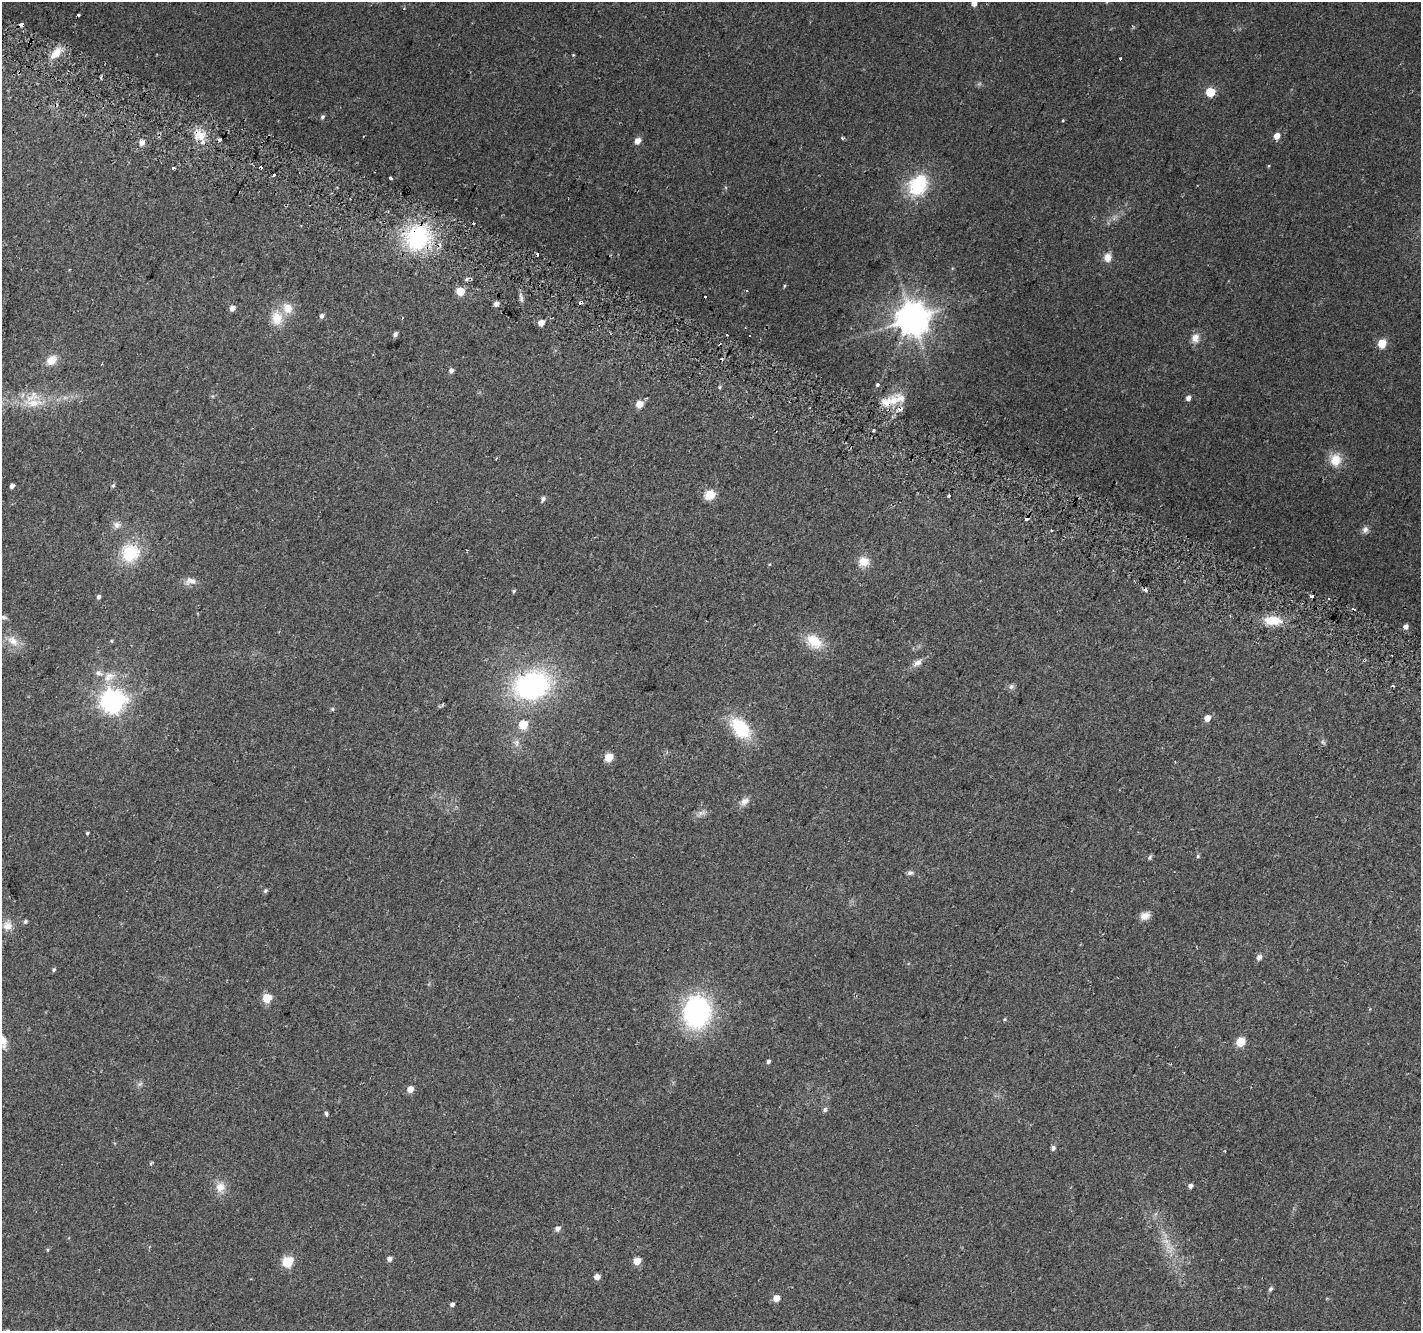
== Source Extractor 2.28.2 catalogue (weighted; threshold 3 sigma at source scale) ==
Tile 11 of 4 x 4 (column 3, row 3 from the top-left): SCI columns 2859-4277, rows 1629-2957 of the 5709 x 5850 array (HDU 1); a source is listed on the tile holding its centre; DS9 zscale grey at full resolution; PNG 1423 x 1333 px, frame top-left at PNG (2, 2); no overlay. Shown black and unused: <1% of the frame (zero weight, under 2 of 3 exposures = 2% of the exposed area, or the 3 px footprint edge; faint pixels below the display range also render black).
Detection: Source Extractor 2.28.2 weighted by HDU 2 'WHT'; one run over the whole footprint, this tile lists its part. Background 0.0558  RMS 0.011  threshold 0.0496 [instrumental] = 3 sigma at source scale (4.5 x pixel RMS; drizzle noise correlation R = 1.50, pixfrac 1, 0.0396/0.0396 arcsec/px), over >= 5 px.
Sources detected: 135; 1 too faint to see at this stretch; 12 cosmic-ray / hot-pixel residue — not listed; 6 inside a brighter listed object's ellipse — not listed separately; the other 116 listed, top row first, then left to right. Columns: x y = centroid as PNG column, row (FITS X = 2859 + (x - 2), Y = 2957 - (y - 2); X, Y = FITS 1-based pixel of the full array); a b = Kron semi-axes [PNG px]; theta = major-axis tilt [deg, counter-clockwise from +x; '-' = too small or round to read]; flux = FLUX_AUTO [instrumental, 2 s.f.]
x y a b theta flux
974 3 5 4 - 7.5
22 25 4 3 - 24
56 53 19 9 49 14
573 55 4 3 - 0.88
1120 58 3 3 - 7.8
101 77 4 2 - 3.2
1210 92 5 5 - 42
322 117 6 5 - 2.2
1063 120 4 2 - 0.9
199 135 17 12 -19 15
1277 136 5 4 - 11
842 138 4 3 - 1.8
220 139 3 3 - 9.1
638 141 5 5 - 9.9
142 143 6 5 - 7.1
173 168 3 3 - 4.3
274 174 3 3 - 7.1
391 178 3 3 - 16
918 184 26 20 58 63
417 237 24 22 59 120
1107 257 11 8 85 8.6
466 279 5 4 - 1.9
784 286 5 3 - 1.1
746 290 3 3 - 2.3
460 291 5 5 - 38
521 298 11 5 -74 3.7
581 302 3 3 - 37
496 304 5 5 - 4.5
232 308 5 4 - 6.8
322 316 6 5 - 3.4
277 318 19 14 -87 21
402 318 4 3 - 1
912 318 10 9 - 2300
541 323 5 4 - 13
395 334 5 4 - 3.4
1195 338 13 10 74 8.7
1382 343 5 5 - 39
52 360 15 11 38 13
451 371 5 5 - 4.2
878 385 4 3 - 3
719 387 3 3 - 3.3
1188 398 5 4 - 5
894 401 18 13 19 19
33 403 31 11 1 27
639 404 5 5 - 17
873 430 3 3 - 3
1335 460 16 14 -88 18
12 486 4 4 - 4.7
113 486 6 4 49 1.7
710 495 12 10 32 16
949 496 3 3 - 3.6
543 499 6 5 - 3.2
1027 518 4 3 - 11
117 525 10 9 - 5.9
1365 530 9 8 - 4.7
467 550 3 3 - 0.76
130 553 23 21 50 46
863 562 13 12 - 13
769 564 4 4 - 1
190 581 16 9 0 7.5
514 591 5 4 - 1.5
1312 596 4 3 - 6.7
99 597 5 4 - 2.8
4 617 8 5 -12 2.5
1273 620 19 10 -3 25
1406 627 5 4 - 6.1
13 641 18 12 -40 13
111 641 6 4 -89 1
814 641 22 16 -36 26
917 663 14 7 35 6.4
109 677 18 12 33 15
532 685 34 25 16 210
1011 687 7 7 - 3.2
112 701 8 8 - 790
332 709 5 4 - 1.5
1207 718 5 4 - 14
523 724 6 6 - 30
740 728 24 15 -47 57
1323 742 7 4 -45 1.9
516 743 10 9 - 5.6
609 757 5 5 - 32
745 801 13 9 33 6.6
701 813 15 6 25 5.3
87 833 3 3 - 1.5
1198 856 5 4 - 1.5
1150 857 6 4 63 2.2
910 873 9 6 7 2.8
265 891 5 4 - 2.2
1145 916 12 9 21 7.5
25 922 5 4 - 2.3
7 926 13 12 - 9.8
1259 957 6 5 - 5.4
54 970 5 4 - 1.8
267 998 5 5 - 41
697 1012 26 21 82 210
1005 1019 6 4 33 1.3
3 1041 19 10 -82 12
1240 1042 6 5 - 37
768 1061 4 4 - 3.1
140 1084 8 5 44 2.5
410 1089 5 5 - 11
825 1110 6 5 - 2.9
326 1113 4 4 - 2.4
1053 1148 5 4 - 4.1
1190 1186 5 4 - 4
220 1187 16 13 84 12
557 1229 5 5 - 5.6
1169 1248 20 12 -61 17
48 1250 5 3 - 1.1
389 1259 5 4 - 5.1
637 1261 5 5 - 17
287 1262 6 5 - 82
597 1277 5 4 - 8.9
1270 1289 7 5 56 2.4
776 1298 5 5 - 13
452 1304 5 4 - 3.3
Overlapping masked pixels (flux is a lower limit): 7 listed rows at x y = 22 25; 199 135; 220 139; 417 237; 581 302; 894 401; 1027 518
Isophote crosses this tile's border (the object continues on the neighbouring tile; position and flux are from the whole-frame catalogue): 2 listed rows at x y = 974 3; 3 1041